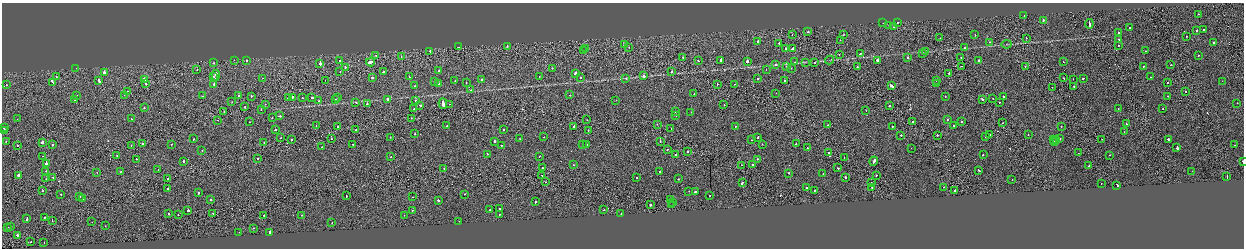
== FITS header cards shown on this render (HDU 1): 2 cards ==
NAXIS1  =                 2484
NAXIS2  =                  492

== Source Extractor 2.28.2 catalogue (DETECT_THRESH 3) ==
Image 2484 x 492 px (HDU 1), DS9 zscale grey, zoomed out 1/2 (1 PNG px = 2 x 2 image px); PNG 1246 x 250 px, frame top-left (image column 1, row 491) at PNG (2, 3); each listed source drawn as its Kron ellipse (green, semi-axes under 4 px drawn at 4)
Background 2.62e-05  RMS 0.063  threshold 0.188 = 3 sigma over >= 5 px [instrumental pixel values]
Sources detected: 379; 30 cannot appear on this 1/2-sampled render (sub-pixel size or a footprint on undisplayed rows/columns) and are neither listed nor drawn; the other 349 listed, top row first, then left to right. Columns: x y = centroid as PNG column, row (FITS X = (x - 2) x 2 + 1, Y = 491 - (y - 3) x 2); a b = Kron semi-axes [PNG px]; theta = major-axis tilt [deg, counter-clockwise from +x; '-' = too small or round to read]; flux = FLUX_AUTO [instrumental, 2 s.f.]
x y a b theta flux
1198 14 2 1 - 41
1024 15 2 1 - 56
1043 20 2 2 - 190
897 22 3 2 - 120
883 23 2 1 - 12
1089 24 4 1 - 400
889 25 2 1 - 42
893 27 2 2 - 34
1129 28 2 2 - 120
1203 30 2 2 - 45
808 31 2 2 - 82
1197 31 2 2 - 160
1118 32 2 1 - 160
792 34 2 1 - 25
844 35 2 1 - 22
975 35 2 2 - 46
1186 36 2 1 - 39
940 38 2 1 - 24
1026 38 2 1 - 23
1118 39 2 2 - 36
840 40 2 2 - 100
758 41 3 2 - 140
990 42 2 2 - 44
779 43 2 2 - 69
1213 43 2 2 - 58
1007 44 5 2 - 10
624 45 2 1 - 41
507 46 2 2 - 36
1118 46 2 2 - 53
459 47 2 2 - 160
629 47 2 1 - 21
586 48 2 2 - 73
964 48 2 2 - 34
786 49 2 2 - 240
792 49 4 2 - 160
430 51 2 1 - 72
583 51 2 2 - 35
926 51 2 2 - 28
1145 51 2 2 - 25
923 53 2 2 - 48
860 54 4 2 - 53
839 55 2 1 - 11
1198 55 2 2 - 120
376 56 2 1 - 37
401 57 2 1 - 24
908 57 2 2 - 69
683 58 2 1 - 48
961 58 2 1 - 47
234 60 2 1 - 17
721 60 2 2 - 490
830 60 4 2 - 7
979 60 2 2 - 75
247 61 2 2 - 66
339 61 2 2 - 280
698 61 2 2 - 42
747 61 2 2 - 210
877 61 3 2 - 410
371 62 4 2 - 920
795 62 2 1 - 20
805 62 3 2 - 7.2
1063 62 2 2 - 28
214 63 2 1 - 22
320 63 3 2 - 340
815 63 2 1 - 23
776 65 2 2 - 110
1171 65 2 1 - 37
786 66 2 1 - 26
961 66 2 1 - 19
1025 66 2 2 - 74
1143 66 2 2 - 120
857 67 2 2 - 28
76 68 2 2 - 4.9
345 68 2 1 - 79
552 68 2 2 - 32
791 68 2 2 - 19
197 70 2 1 - 24
766 70 2 2 - 18
439 71 2 2 - 76
671 71 2 1 - 74
340 72 2 1 - 18
383 72 2 2 - 60
104 73 2 2 - 2600
575 73 3 2 - 120
949 73 2 2 - 160
216 75 6 2 87 310
214 76 2 1 - 80
539 76 2 1 - 23
643 76 2 2 - 120
56 77 2 1 - 21
409 77 2 2 - 57
580 77 2 2 - 71
1151 77 2 2 - 33
263 78 2 1 - 34
372 78 2 2 - 230
1064 78 2 2 - 46
1083 78 3 1 - 59
144 79 3 2 - 230
482 79 3 2 - 130
626 79 2 2 - 16
758 79 2 2 - 180
1073 79 2 1 - 18
99 80 3 2 - 140
325 80 2 1 - 13
936 80 2 2 - 26
455 81 2 2 - 39
785 81 2 2 - 290
1222 81 2 1 - 44
52 82 3 2 - 390
434 82 2 2 - 38
1168 82 2 2 - 48
146 83 2 2 - 350
438 83 2 2 - 83
466 83 2 1 - 26
937 83 2 1 - 18
214 84 2 2 - 75
717 84 2 1 - 21
735 84 2 1 - 21
6 85 2 2 - 18
414 86 2 2 - 33
892 86 3 2 - 350
1074 86 2 1 - 19
1052 87 2 1 - 17
471 90 2 2 - 23
127 91 2 2 - 21
1186 92 2 1 - 53
776 93 2 1 - 11
694 94 2 1 - 40
77 95 2 2 - 130
124 95 2 1 - 21
570 95 2 2 - 28
203 96 2 1 - 48
239 96 2 2 - 73
251 96 2 2 - 74
1168 96 2 1 - 20
292 97 2 2 - 93
945 97 2 2 - 45
1003 97 2 2 - 120
288 98 2 2 - 220
302 98 2 2 - 59
312 98 2 2 - 66
338 98 2 2 - 40
993 98 2 2 - 35
982 99 3 2 - 150
75 100 2 2 - 51
336 100 2 2 - 60
387 100 3 2 - 130
616 100 2 2 - 17
318 101 2 1 - 84
416 101 3 2 - 230
232 102 2 1 - 33
999 102 2 2 - 53
356 103 2 2 - 65
1237 103 2 1 - 21
265 104 2 2 - 38
367 104 2 2 - 76
443 104 5 2 - 200
449 104 2 1 - 14
420 105 3 2 - 99
724 105 2 2 - 22
890 106 2 2 - 120
244 107 2 2 - 46
144 108 2 2 - 36
1118 108 2 1 - 30
1163 108 2 1 - 26
261 109 2 2 - 45
414 109 2 2 - 58
866 110 2 1 - 38
224 112 2 1 - 59
675 112 2 1 - 16
691 112 2 2 - 29
676 115 2 2 - 29
279 116 3 2 - 150
272 117 2 2 - 35
411 118 2 1 - 23
17 119 2 1 - 3
131 119 2 2 - 32
217 120 2 1 - 25
587 120 2 1 - 32
947 120 2 1 - 67
249 122 2 1 - 29
912 122 2 1 - 130
961 122 2 2 - 23
1003 123 2 1 - 45
657 124 2 2 - 22
1126 124 2 2 - 51
316 125 2 1 - 26
828 125 2 1 - 31
953 125 2 2 - 65
338 126 2 2 - 290
447 126 2 1 - 39
574 126 2 1 - 82
736 126 2 1 - 21
892 126 2 2 - 66
1061 127 2 1 - 19
4 128 2 2 - 50
275 129 2 2 - 84
671 129 2 1 - 45
5 130 2 2 - 28
356 130 2 2 - 61
504 130 2 2 - 45
588 130 2 2 - 28
1124 132 2 2 - 15
415 134 2 2 - 58
990 134 2 2 - 15
901 135 2 2 - 46
937 135 2 2 - 44
1028 135 2 1 - 19
985 136 2 1 - 16
281 137 2 1 - 52
390 137 2 2 - 26
544 137 2 2 - 20
758 137 2 2 - 51
331 138 2 1 - 56
193 139 2 2 - 49
520 139 2 1 - 38
1060 139 2 2 - 240
1102 139 2 2 - 21
1168 139 3 2 - 330
292 140 2 1 - 48
751 140 2 2 - 30
1053 140 2 2 - 61
6 141 2 2 - 41
494 141 2 2 - 500
660 141 2 2 - 310
1055 141 2 1 - 24
1056 141 2 2 - 25
42 142 2 2 - 1600
143 143 2 2 - 43
264 143 2 1 - 20
52 144 2 2 - 78
172 144 2 2 - 44
353 144 2 2 - 21
582 144 2 2 - 25
762 144 2 2 - 30
796 144 2 2 - 50
17 145 2 2 - 91
501 145 2 2 - 110
587 145 2 2 - 31
1235 145 2 1 - 16
131 146 2 1 - 49
321 147 2 2 - 20
807 148 2 2 - 46
911 148 2 1 - 37
1177 148 3 2 - 400
667 149 2 2 - 39
202 151 2 2 - 39
687 151 2 1 - 160
829 153 3 2 - 220
1078 153 2 1 - 20
487 154 2 2 - 46
676 154 2 2 - 130
983 154 2 1 - 90
117 155 2 1 - 96
1110 155 2 2 - 130
43 156 2 2 - 20
539 156 2 1 - 24
391 157 2 2 - 22
258 158 2 2 - 16
844 158 2 1 - 21
136 159 2 1 - 50
757 159 2 2 - 48
184 161 2 2 - 230
874 161 4 2 - 250
1243 161 2 1 - 77
46 164 2 2 - 2100
752 164 2 2 - 42
573 165 2 2 - 17
741 165 2 2 - 18
1089 166 2 2 - 43
444 168 2 2 - 57
542 168 2 2 - 77
838 168 2 2 - 55
158 170 2 2 - 27
979 170 2 2 - 87
46 171 2 2 - 24
121 171 2 1 - 20
660 171 2 2 - 65
1192 171 2 2 - 63
97 172 2 2 - 22
789 173 2 2 - 75
823 174 2 2 - 22
18 175 2 2 - 350
542 175 2 1 - 22
876 175 2 1 - 65
53 177 2 1 - 85
636 177 2 2 - 47
845 177 2 2 - 190
1227 177 3 1 - 130
46 179 2 2 - 36
167 179 2 1 - 22
678 179 2 2 - 41
1012 180 2 1 - 28
545 182 2 1 - 110
871 182 2 1 - 21
742 183 3 1 - 160
1101 183 2 2 - 62
1117 185 3 2 - 130
872 187 2 1 - 55
944 187 2 2 - 43
806 188 2 1 - 130
168 189 2 1 - 220
42 190 2 2 - 210
955 190 2 2 - 820
689 191 2 1 - 23
814 191 2 2 - 210
695 192 2 2 - 2300
199 193 2 2 - 170
61 194 2 1 - 31
465 194 2 1 - 56
710 195 2 1 - 43
346 196 2 1 - 67
80 197 2 2 - 34
413 197 2 2 - 22
83 199 2 2 - 40
210 199 2 2 - 100
671 200 2 2 - 100
438 201 3 2 - 160
535 202 2 2 - 57
672 202 2 1 - 33
650 205 2 1 - 260
672 205 2 2 - 18
500 208 2 2 - 44
413 210 2 1 - 35
489 210 2 2 - 31
604 210 2 1 - 24
188 211 2 2 - 320
213 213 2 1 - 40
169 214 2 2 - 69
499 214 2 2 - 22
621 214 2 1 - 32
178 215 2 1 - 24
264 215 2 1 - 73
302 215 2 2 - 18
404 215 2 1 - 25
44 217 2 1 - 44
27 219 3 2 - 130
52 220 2 1 - 65
459 221 2 1 - 30
92 222 2 1 - 40
332 223 2 2 - 40
105 226 2 2 - 23
8 227 2 1 - 12
11 227 2 2 - 55
253 228 2 2 - 64
239 232 2 2 - 18
270 232 3 2 - 8300
17 235 2 2 - 700
31 242 2 2 - 22
44 242 2 1 - 36
At the frame edge (FLAGS 8, measured only in part): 1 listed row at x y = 1243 161
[30 sub-pixel or undisplayed-footprint detections neither listed nor drawn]